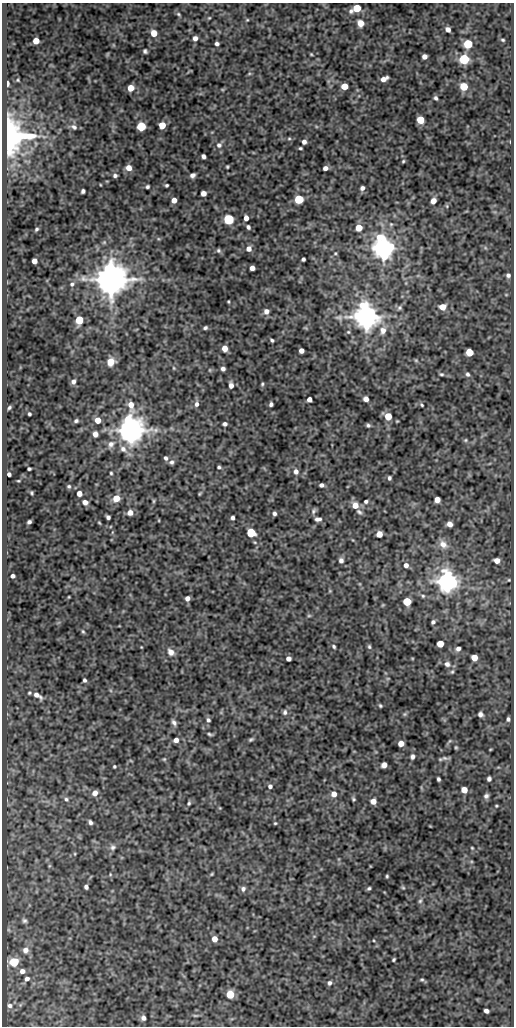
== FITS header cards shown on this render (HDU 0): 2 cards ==
NAXIS1  =                  512
NAXIS2  =                 1024

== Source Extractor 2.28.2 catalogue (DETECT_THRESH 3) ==
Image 512 x 1024 px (HDU 0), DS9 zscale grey, 1 PNG px = 1 image px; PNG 516 x 1028 px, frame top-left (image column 1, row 1024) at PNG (2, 3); no overlay
Background 81.6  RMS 0.51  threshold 1.52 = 3 sigma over >= 5 px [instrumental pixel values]
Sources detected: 221; all 221 listed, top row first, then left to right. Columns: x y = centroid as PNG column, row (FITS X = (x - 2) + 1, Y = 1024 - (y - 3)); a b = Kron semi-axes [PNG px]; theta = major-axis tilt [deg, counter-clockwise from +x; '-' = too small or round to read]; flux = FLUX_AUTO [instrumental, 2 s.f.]
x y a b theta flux
357 8 7 5 30 950
178 14 6 4 -37 50
209 18 4 3 - 30
247 20 4 3 - 31
361 23 5 5 - 430
448 29 5 4 - 150
154 33 5 5 - 460
195 38 5 5 - 140
503 40 4 3 - 41
36 41 5 5 - 410
217 44 4 4 - 85
468 44 5 5 - 1600
145 51 4 4 - 62
311 54 4 3 - 33
424 57 5 4 - 160
464 59 5 5 - 2700
249 74 6 4 19 38
384 79 7 4 25 210
18 80 4 3 - 32
7 83 5 3 - 170
344 86 5 5 - 510
464 86 5 5 - 830
131 88 5 5 - 430
436 98 5 4 - 70
420 120 5 5 - 780
162 125 5 5 - 670
141 126 5 5 - 1900
74 127 9 6 -37 120
13 136 33 30 -84 4900
289 139 6 4 0 46
304 142 5 5 - 120
219 145 8 8 - 120
300 148 3 3 - 46
203 156 5 4 - 100
403 161 4 3 - 37
227 167 3 2 - 34
129 168 5 5 - 270
325 168 5 4 - 140
192 175 5 4 - 110
115 176 4 4 - 77
167 185 3 3 - 48
147 187 4 3 - 58
362 188 5 5 - 110
83 191 4 4 - 83
203 193 5 5 - 210
299 199 5 5 - 1600
174 200 5 4 - 230
433 201 5 4 - 220
447 206 6 3 -72 33
246 218 5 4 - 200
229 219 5 5 - 3200
248 227 5 4 - 76
359 228 5 5 - 530
36 229 5 3 - 53
104 242 5 5 - 42
383 248 7 7 - 31000
249 249 6 6 - 180
218 250 6 5 - 64
335 253 5 4 - 43
303 259 4 4 - 67
34 261 5 4 - 200
252 268 4 4 - 190
508 275 6 6 - 90
111 279 9 8 - 91000
72 284 7 5 62 80
506 295 5 3 - 31
228 302 3 3 - 32
442 307 7 6 - 340
399 308 7 6 - 79
266 311 6 6 - 180
366 317 8 7 - 48000
339 318 11 8 -8 140
79 320 6 5 - 1100
205 328 4 3 - 62
306 328 6 4 -71 33
383 330 10 8 81 240
272 340 4 3 - 57
225 348 5 4 - 310
301 351 5 4 - 180
469 352 5 5 - 790
416 360 5 5 - 39
111 362 7 7 - 420
174 368 5 3 - 31
223 369 4 4 - 99
441 374 5 4 - 50
468 374 6 5 - 73
73 382 6 5 - 120
262 384 4 4 - 44
231 385 6 4 -83 170
309 399 4 4 - 170
366 399 5 5 - 160
196 404 7 6 - 110
271 404 4 4 - 74
422 405 5 3 - 41
9 408 5 3 - 62
29 414 3 3 - 56
388 416 5 5 - 650
98 420 5 5 - 350
76 421 6 5 - 67
225 424 4 4 - 86
368 425 5 4 - 66
130 430 9 7 88 57000
95 434 5 5 - 190
465 440 5 5 - 41
111 444 11 8 60 180
123 449 10 8 -41 200
166 458 5 4 - 79
171 462 6 6 - 88
219 467 4 3 - 54
29 469 4 3 - 55
296 472 6 6 - 150
111 473 3 3 - 39
9 474 4 3 - 84
389 478 5 4 - 68
18 481 4 3 - 32
321 485 4 4 - 100
69 486 5 5 - 53
31 493 4 3 - 43
79 493 5 4 - 220
199 494 5 3 - 33
116 498 6 6 - 500
437 500 5 5 - 240
154 501 6 4 90 39
366 501 5 4 - 66
85 502 5 5 - 190
355 505 6 6 - 350
314 511 8 5 55 72
359 512 8 5 -37 79
130 513 6 6 - 180
274 513 4 4 - 82
108 517 4 4 - 87
232 518 4 4 - 93
318 519 7 4 0 100
159 520 4 2 - 25
29 522 4 4 - 77
449 524 5 5 - 200
251 533 5 5 - 1600
379 534 5 5 - 350
443 544 12 9 -41 250
341 560 6 6 - 120
497 560 5 4 - 230
406 565 6 6 - 140
13 576 4 4 - 100
509 580 4 3 - 29
447 582 7 7 - 29000
423 596 7 5 -27 64
69 597 3 2 - 25
187 598 4 4 - 150
407 601 5 5 - 1200
309 616 6 4 0 40
433 622 4 3 - 80
83 631 6 4 -62 46
440 644 5 5 - 610
334 646 5 4 - 52
369 646 6 5 - 58
141 647 3 2 - 23
458 649 6 5 - 110
171 652 10 8 -52 200
474 657 5 5 - 420
288 659 4 4 - 130
447 664 8 7 - 130
452 672 6 5 - 53
84 680 4 3 - 66
29 693 4 4 - 42
37 695 11 5 -34 200
380 706 4 3 - 45
285 712 7 6 - 92
405 714 6 5 - 50
480 714 5 4 - 110
508 719 4 3 - 71
208 720 6 5 - 76
174 723 8 5 -60 110
210 734 5 3 - 56
251 739 6 4 23 55
176 740 5 5 - 160
401 743 5 5 - 290
456 747 4 3 - 39
412 757 6 5 - 100
445 758 12 4 -4 85
164 759 5 4 - 41
384 765 5 5 - 210
114 766 3 3 - 42
438 779 4 3 - 65
489 779 4 4 - 89
270 786 5 5 - 93
464 790 5 5 - 370
95 793 6 5 - 210
334 794 6 6 - 240
486 796 5 5 - 85
66 799 6 5 - 75
353 799 5 4 - 48
373 801 5 5 - 250
189 803 6 4 70 52
496 806 3 2 - 30
90 822 5 4 - 86
275 823 4 4 - 36
113 847 8 7 - 110
472 848 4 3 - 30
75 854 5 3 - 29
110 874 5 3 - 29
212 874 4 3 - 36
387 876 3 3 - 38
86 887 4 4 - 96
369 888 4 3 - 52
403 888 6 4 -2 39
243 889 7 6 - 100
420 901 7 5 61 63
24 921 6 5 - 68
214 939 5 5 - 280
25 950 7 6 - 170
394 959 4 3 - 46
14 962 5 5 - 1800
22 971 5 5 - 140
27 979 5 4 - 100
422 979 5 3 - 41
329 983 6 5 - 87
230 994 5 5 - 1100
10 1005 5 5 - 80
486 1011 5 4 - 130
195 1015 8 3 0 49
143 1018 5 5 - 130